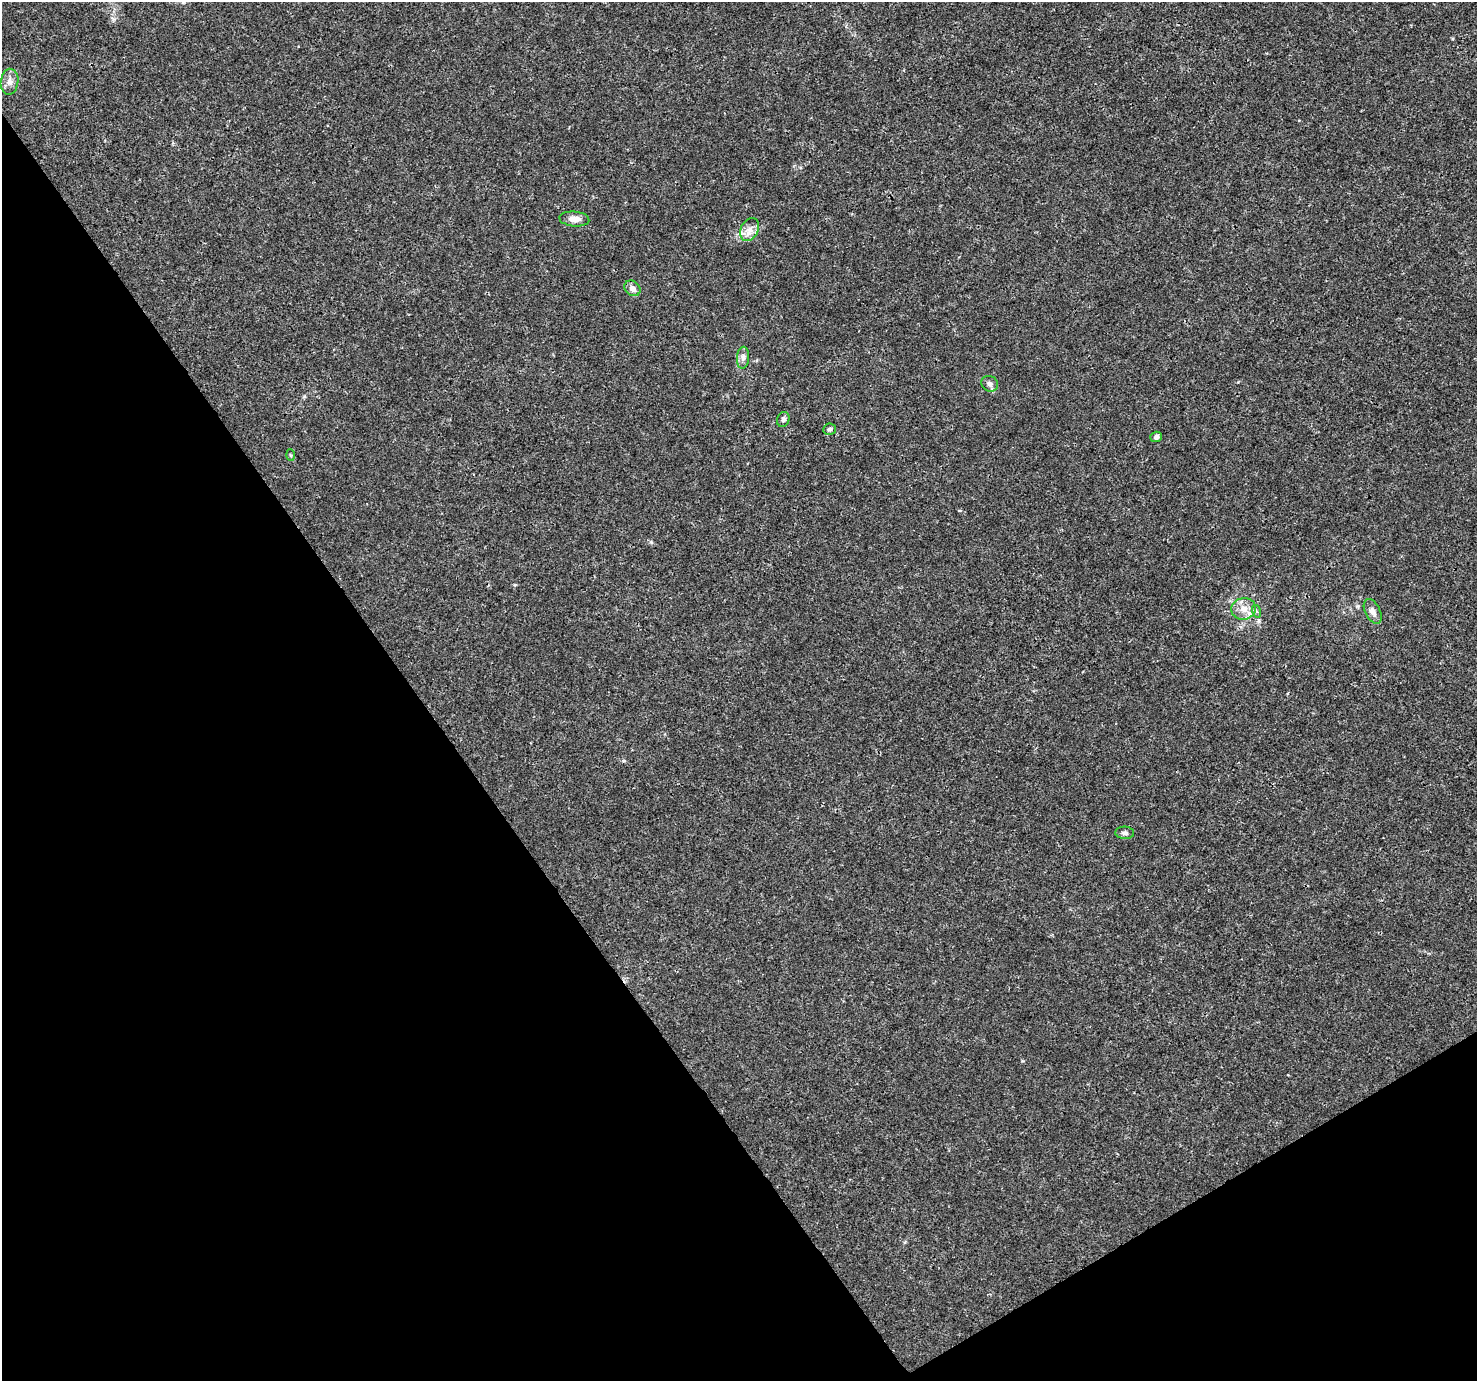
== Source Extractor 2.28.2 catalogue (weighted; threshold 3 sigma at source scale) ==
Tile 14 of 4 x 4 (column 2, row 4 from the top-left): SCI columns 1480-2954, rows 183-1561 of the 5904 x 5819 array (HDU 1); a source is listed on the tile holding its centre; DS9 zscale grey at full resolution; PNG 1479 x 1383 px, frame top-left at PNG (2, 2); each listed source drawn as its Kron ellipse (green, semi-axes under 4 px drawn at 4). Shown black and unused: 33% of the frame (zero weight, under 3 of 4 exposures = <1% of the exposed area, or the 3 px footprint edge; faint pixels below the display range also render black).
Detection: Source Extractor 2.28.2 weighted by HDU 2 'WHT'; one run over the whole footprint, this tile lists its part. Background 0.00368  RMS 0.0011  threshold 0.00501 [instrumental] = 3 sigma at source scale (4.5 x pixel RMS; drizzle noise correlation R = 1.50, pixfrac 1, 0.0396/0.0396 arcsec/px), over >= 5 px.
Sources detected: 15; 1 inside a brighter listed object's ellipse — not listed separately; the other 14 listed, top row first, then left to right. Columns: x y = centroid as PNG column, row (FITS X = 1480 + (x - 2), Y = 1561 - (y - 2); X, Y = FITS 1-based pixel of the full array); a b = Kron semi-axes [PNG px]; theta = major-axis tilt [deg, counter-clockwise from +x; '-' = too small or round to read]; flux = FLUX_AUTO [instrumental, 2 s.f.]
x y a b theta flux
10 82 13 9 82 0.7
574 219 15 7 -5 0.98
750 229 12 8 63 0.84
632 288 9 7 -41 0.71
743 358 11 6 85 0.44
990 384 8 7 - 0.49
783 419 8 6 70 0.32
830 429 6 5 - 0.27
1156 437 6 5 - 0.47
290 455 5 3 - 0.13
1244 609 12 10 12 1.2
1256 611 6 4 -73 0.19
1373 611 13 7 -64 0.64
1125 833 9 6 -4 0.34